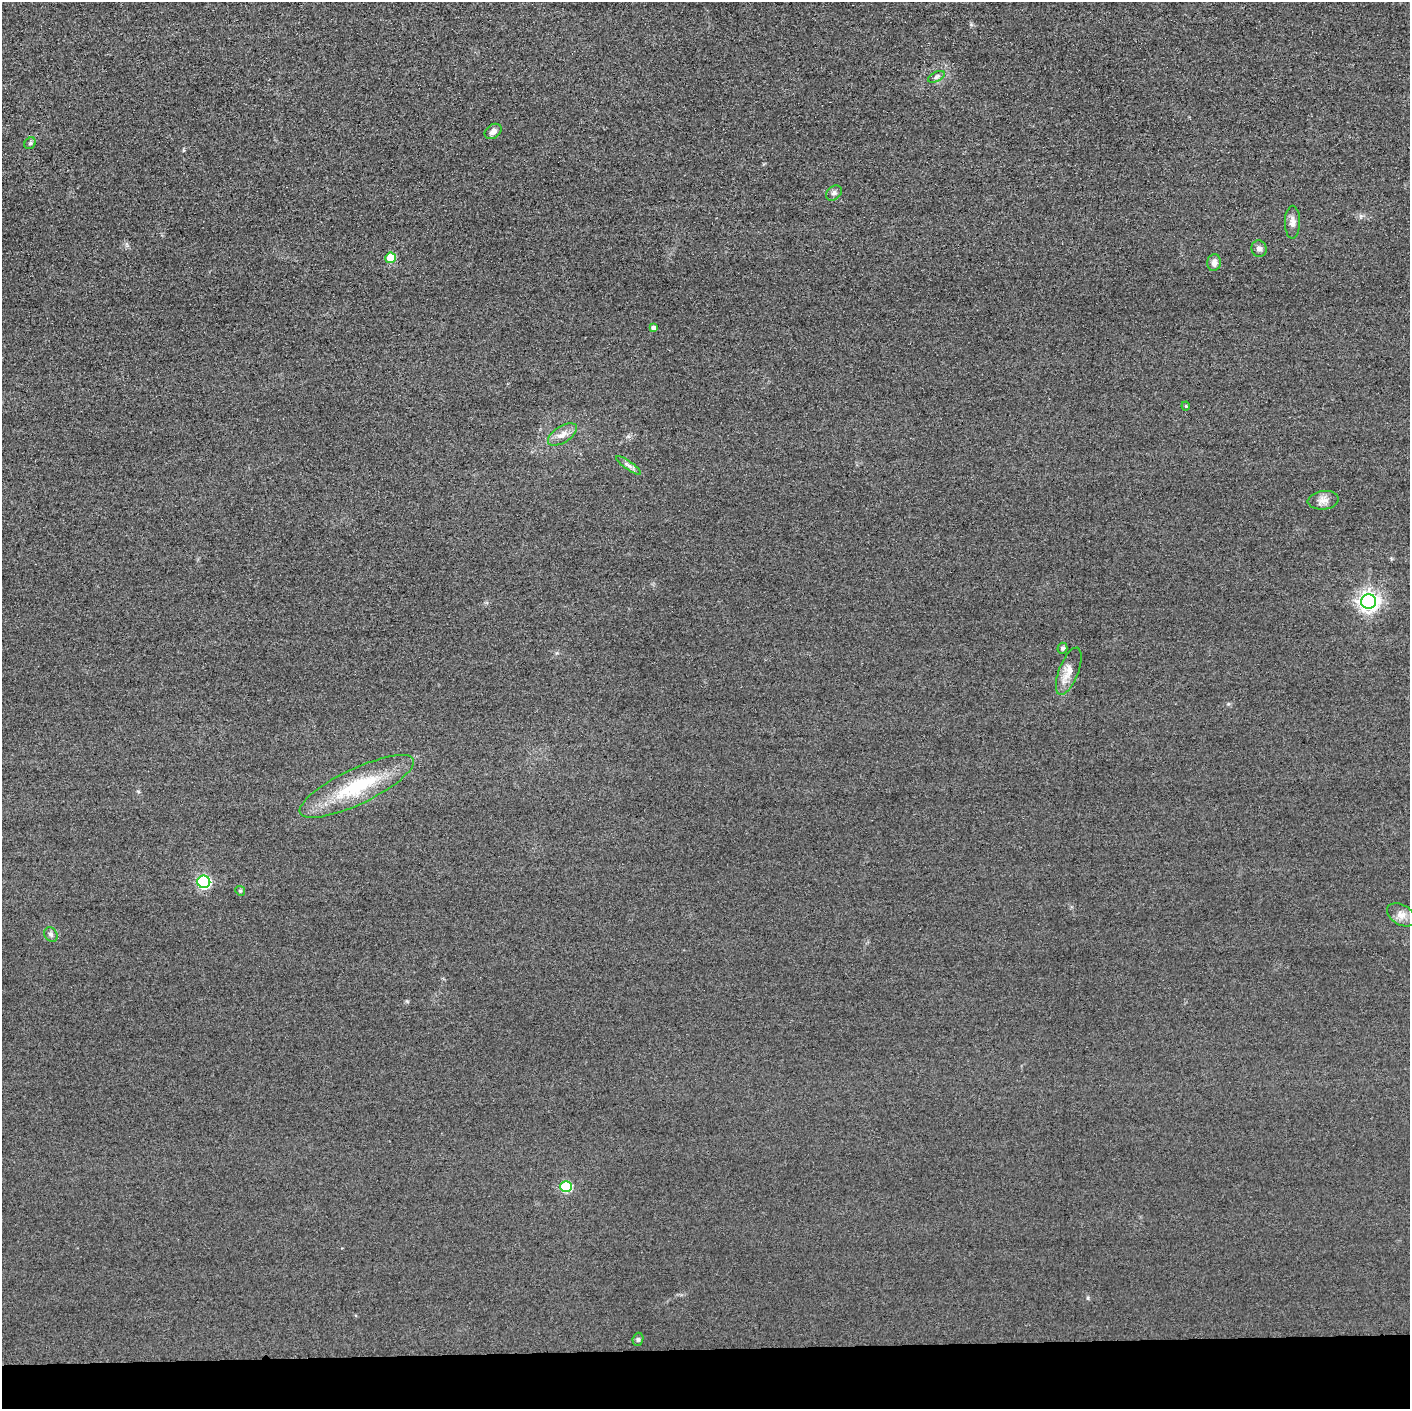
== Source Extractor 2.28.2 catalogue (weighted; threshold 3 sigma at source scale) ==
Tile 8 of 3 x 3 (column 2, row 3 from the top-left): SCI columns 1423-2830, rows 29-1435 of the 4251 x 4275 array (HDU 1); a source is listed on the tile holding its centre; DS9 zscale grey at full resolution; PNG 1412 x 1411 px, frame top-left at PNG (2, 2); each listed source drawn as its Kron ellipse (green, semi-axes under 4 px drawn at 4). Shown black and unused: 4% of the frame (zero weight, under 3 of 4 exposures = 3% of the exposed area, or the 3 px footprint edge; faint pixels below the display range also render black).
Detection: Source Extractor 2.28.2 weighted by HDU 2 'WHT'; one run over the whole footprint, this tile lists its part. Background 0.0604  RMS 0.017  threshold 0.0775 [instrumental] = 3 sigma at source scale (4.5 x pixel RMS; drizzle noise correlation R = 1.50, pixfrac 1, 0.05/0.05 arcsec/px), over >= 5 px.
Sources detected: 23; all 23 listed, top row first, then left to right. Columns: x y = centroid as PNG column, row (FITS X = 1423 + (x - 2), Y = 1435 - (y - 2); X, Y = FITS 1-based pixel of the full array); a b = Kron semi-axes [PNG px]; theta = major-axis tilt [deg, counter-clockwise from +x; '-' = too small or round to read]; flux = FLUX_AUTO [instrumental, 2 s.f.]
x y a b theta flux
936 77 9 5 27 4.2
493 131 9 6 36 7.6
30 143 6 5 - 2.9
834 193 9 6 40 5.3
1292 222 16 7 90 10
1259 249 8 7 - 6.3
390 258 5 5 - 50
1214 263 8 6 82 9
653 328 4 4 - 5.8
1186 406 4 4 - 2
562 434 16 8 33 13
628 465 15 3 -35 5.7
1323 500 15 9 7 12
1369 601 7 7 - 860
1062 648 5 5 - 4.3
1069 671 25 9 69 20
357 786 63 17 25 110
204 882 6 6 - 220
240 891 5 4 - 2.3
1401 915 15 10 -30 14
51 935 8 6 -59 4.6
566 1187 6 5 - 100
638 1339 7 5 74 3.3